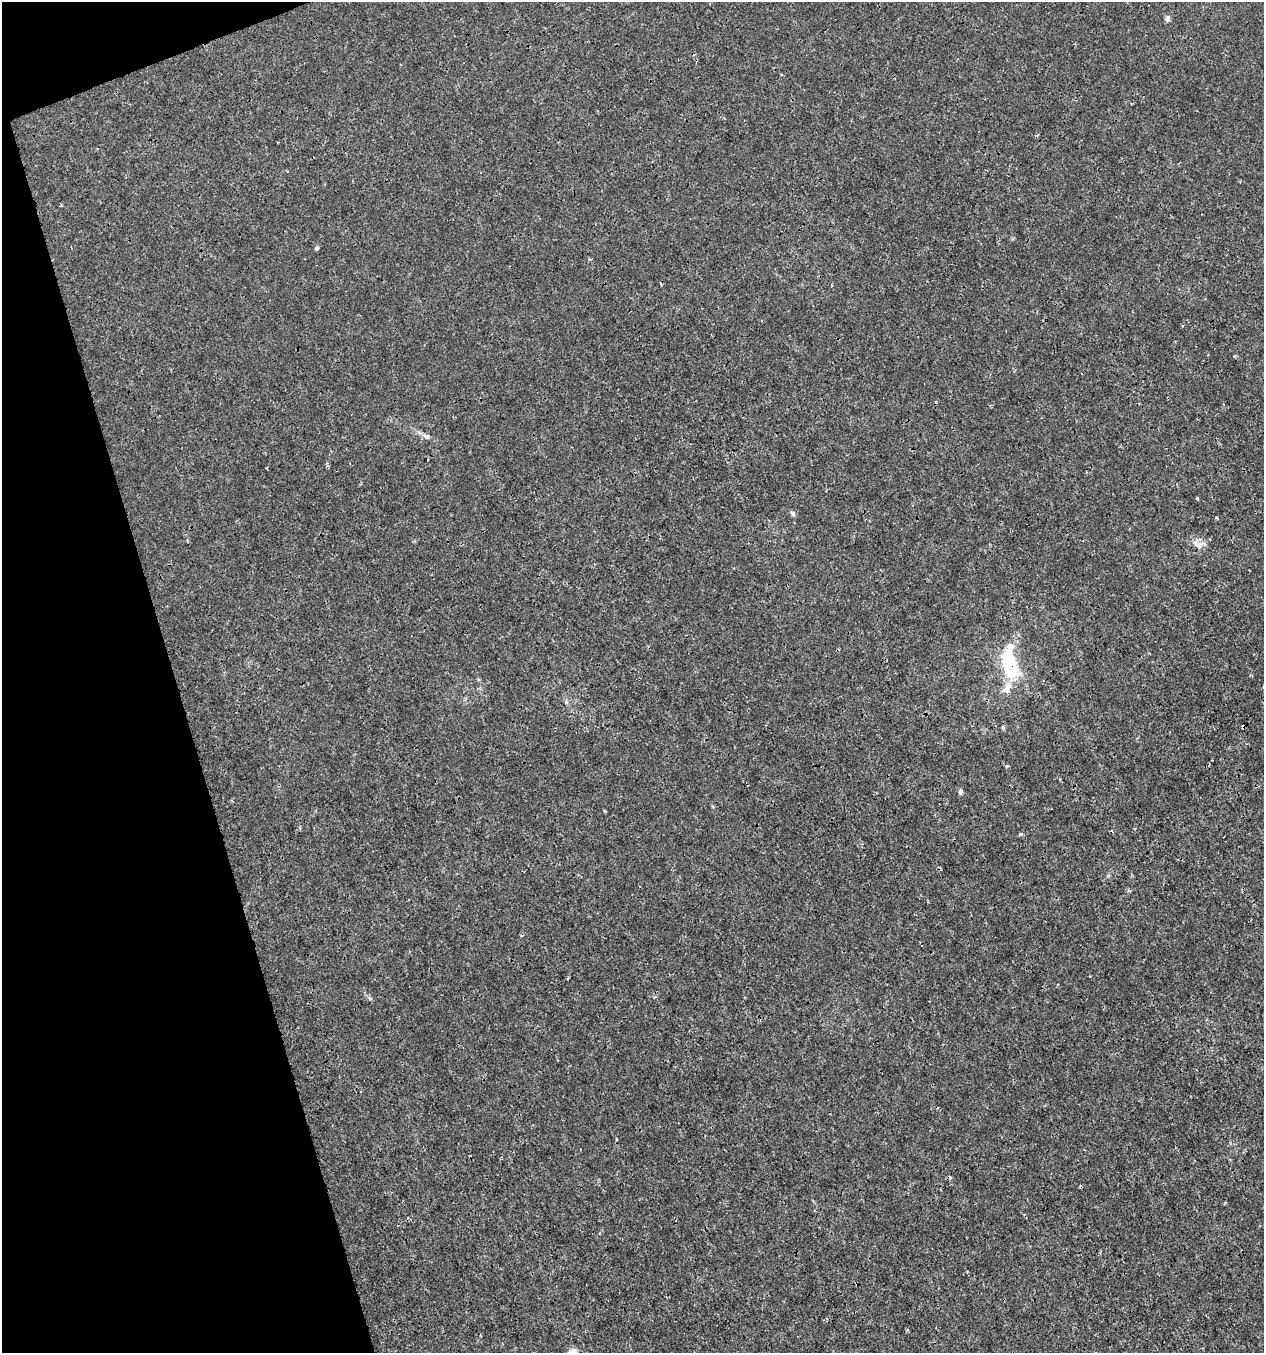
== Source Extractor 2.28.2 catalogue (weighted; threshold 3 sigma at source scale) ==
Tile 5 of 4 x 4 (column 1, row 2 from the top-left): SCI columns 121-1382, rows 2704-4054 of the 5236 x 5408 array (HDU 1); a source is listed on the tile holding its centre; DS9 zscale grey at full resolution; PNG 1266 x 1355 px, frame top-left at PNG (2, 2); no overlay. Shown black and unused: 15% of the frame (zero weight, under 3 of 4 exposures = <1% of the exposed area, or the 3 px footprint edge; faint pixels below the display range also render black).
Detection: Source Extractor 2.28.2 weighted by HDU 2 'WHT'; one run over the whole footprint, this tile lists its part. Background 6.55e-04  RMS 8.6e-04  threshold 0.00388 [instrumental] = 3 sigma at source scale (4.5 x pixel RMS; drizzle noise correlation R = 1.50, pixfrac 1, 0.0396/0.0396 arcsec/px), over >= 5 px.
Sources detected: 24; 5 cosmic-ray / hot-pixel residue — not listed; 2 inside a brighter listed object's ellipse — not listed separately; the other 17 listed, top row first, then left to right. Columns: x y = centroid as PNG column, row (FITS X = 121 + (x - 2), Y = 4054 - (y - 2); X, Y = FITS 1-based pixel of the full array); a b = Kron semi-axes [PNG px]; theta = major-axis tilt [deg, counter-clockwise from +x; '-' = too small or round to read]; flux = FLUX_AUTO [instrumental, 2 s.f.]
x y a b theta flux
1167 19 7 6 - 0.28
782 75 3 3 - 0.095
317 248 4 3 - 0.34
661 284 3 2 - 0.099
1234 356 4 4 - 0.098
426 436 9 6 -17 0.31
793 513 7 5 -52 0.19
1216 518 4 3 - 0.11
1198 544 16 10 -7 0.69
1010 666 30 13 -80 6.1
1243 726 4 3 - 0.59
1003 728 6 4 -46 0.11
1007 766 4 3 - 0.12
960 792 6 5 - 0.2
568 978 3 2 - 0.12
370 998 6 5 - 0.15
616 1139 4 3 - 0.075
Overlapping masked pixels (flux is a lower limit): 2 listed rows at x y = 1010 666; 1243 726
Unlisted compact peaks at least as high as the median listed source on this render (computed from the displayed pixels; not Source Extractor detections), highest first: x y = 1197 498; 1020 834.